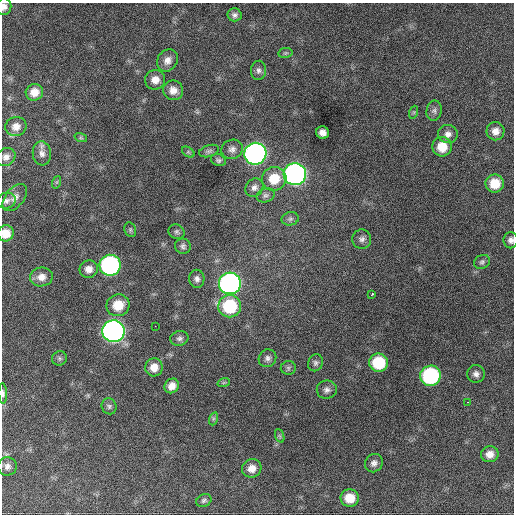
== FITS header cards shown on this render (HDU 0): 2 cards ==
NAXIS1  =                  512 / Axis length
NAXIS2  =                  512 / Axis length

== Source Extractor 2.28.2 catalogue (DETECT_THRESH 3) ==
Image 512 x 512 px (HDU 0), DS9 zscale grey, 1 PNG px = 1 image px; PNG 516 x 516 px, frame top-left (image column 1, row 512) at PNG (2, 3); each listed source drawn as its Kron ellipse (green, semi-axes under 4 px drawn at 4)
Background 770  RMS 28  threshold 83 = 3 sigma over >= 5 px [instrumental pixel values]
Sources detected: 72; all 72 listed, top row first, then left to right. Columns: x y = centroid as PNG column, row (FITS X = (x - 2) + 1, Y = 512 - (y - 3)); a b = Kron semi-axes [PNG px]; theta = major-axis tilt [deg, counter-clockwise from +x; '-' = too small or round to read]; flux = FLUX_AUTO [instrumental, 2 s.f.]
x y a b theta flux
4 7 8 7 - 9600
235 15 7 6 - 6200
285 53 7 5 11 3000
167 60 12 10 51 14000
258 70 9 7 86 6500
155 80 10 9 - 16000
173 90 10 9 - 15000
34 92 9 8 - 20000
434 111 10 7 80 6600
414 112 6 4 72 2700
16 126 10 9 - 15000
495 131 9 9 - 14000
323 133 7 6 - 11000
448 134 10 9 - 11000
81 138 6 4 -18 2900
442 147 9 9 - 34000
232 149 11 9 18 9600
209 151 10 6 15 5200
188 152 7 4 -34 3100
42 153 12 9 -84 11000
255 154 11 11 - 770000
6 157 10 8 35 9400
218 160 7 5 -19 4600
295 174 11 11 - 790000
274 179 12 12 - 43000
57 182 6 4 71 2600
495 183 9 9 - 38000
254 188 10 8 46 8900
266 195 9 7 20 6200
15 197 16 9 51 12000
6 201 9 8 - 7100
290 219 8 6 11 5500
130 230 7 5 -70 3500
177 232 8 7 - 4800
6 233 8 8 - 24000
362 239 9 9 - 8500
511 240 8 7 - 7400
183 246 8 7 - 5600
482 262 8 6 27 5000
110 265 10 10 - 400000
89 269 9 8 - 14000
41 277 11 9 9 15000
197 279 9 7 -83 7500
230 283 11 11 - 630000
372 294 3 3 - 7400
118 305 12 11 - 39000
230 306 11 11 - 110000
155 326 2 2 - 3100
113 331 11 11 - 930000
179 338 9 7 12 6000
59 358 8 7 - 4500
267 358 9 8 - 7600
316 363 8 7 - 5600
379 363 9 9 - 80000
154 367 9 9 - 19000
288 368 7 6 - 4800
476 374 9 8 - 8400
430 376 10 10 - 230000
224 382 6 4 19 2600
172 386 8 7 - 14000
327 390 10 9 - 8700
3 393 10 4 -88 5600
468 402 3 2 - 2800
109 406 8 7 - 5000
213 419 6 4 72 3400
280 436 7 4 -71 3400
490 454 9 8 - 15000
374 463 9 8 - 8700
7 466 9 9 - 9100
252 468 10 9 - 17000
350 498 9 8 - 33000
204 500 8 6 23 4300
At the frame edge (FLAGS 8, measured only in part): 4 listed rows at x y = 4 7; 6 233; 511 240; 3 393